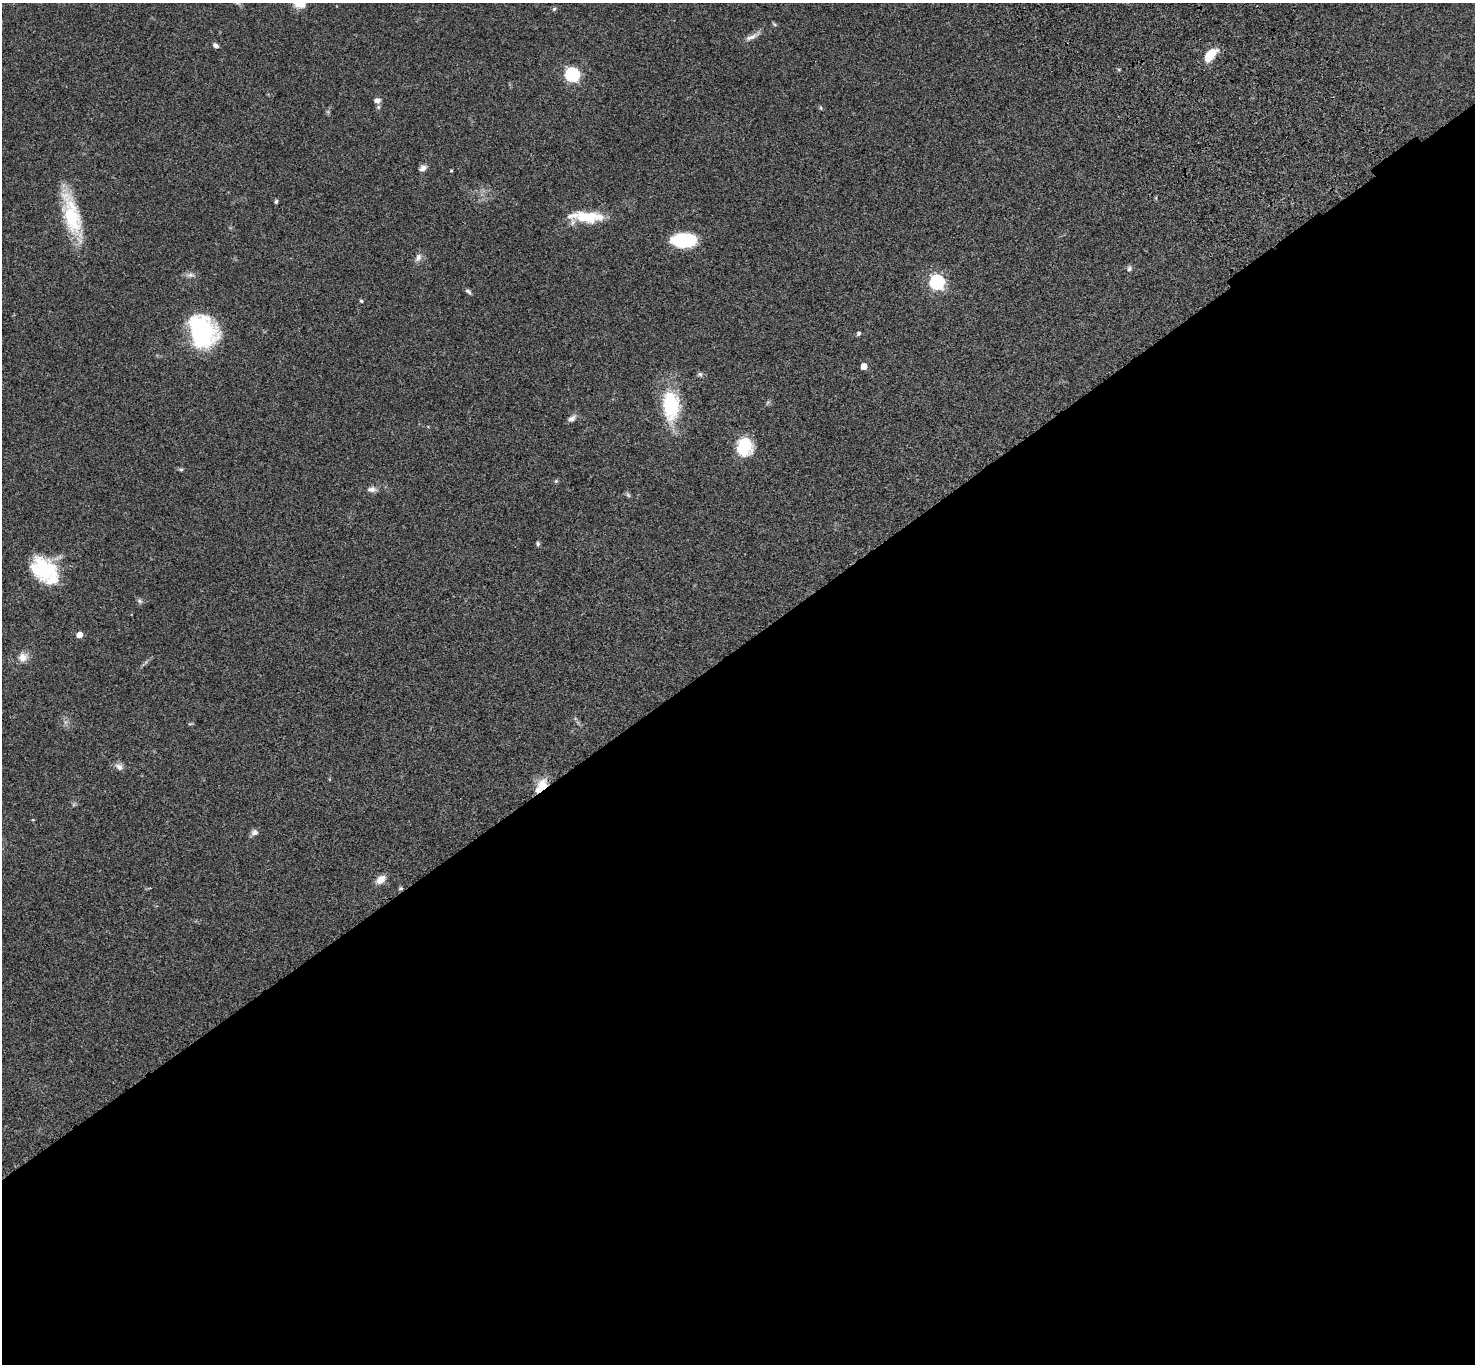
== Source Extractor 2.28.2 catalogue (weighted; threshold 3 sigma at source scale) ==
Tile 15 of 4 x 4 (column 3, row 4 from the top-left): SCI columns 3051-4523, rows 383-1744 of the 6099 x 6072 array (HDU 1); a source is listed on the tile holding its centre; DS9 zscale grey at full resolution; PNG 1477 x 1366 px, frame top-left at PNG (2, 3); no overlay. Shown black and unused: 53% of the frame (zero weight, under 3 of 4 exposures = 6% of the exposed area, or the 3 px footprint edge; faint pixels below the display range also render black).
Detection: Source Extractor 2.28.2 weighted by HDU 2 'WHT'; one run over the whole footprint, this tile lists its part. Background 0.0459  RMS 0.0051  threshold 0.0231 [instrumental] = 3 sigma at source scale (4.5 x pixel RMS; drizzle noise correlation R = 1.50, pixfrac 1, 0.05/0.05 arcsec/px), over >= 5 px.
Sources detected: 45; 1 inside a brighter object's white glare — not listed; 2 inside a brighter listed object's ellipse — not listed separately; the other 42 listed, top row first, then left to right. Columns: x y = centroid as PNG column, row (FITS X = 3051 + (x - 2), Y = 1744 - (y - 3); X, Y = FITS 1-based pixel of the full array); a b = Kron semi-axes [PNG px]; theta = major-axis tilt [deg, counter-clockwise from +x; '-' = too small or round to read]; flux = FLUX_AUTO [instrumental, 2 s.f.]
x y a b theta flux
299 3 17 12 -31 6.7
554 9 6 5 - 0.74
752 36 23 6 27 3.1
215 45 6 5 - 1.6
1210 55 16 8 50 12
572 75 6 6 - 95
377 100 9 7 5 2.1
821 108 5 5 - 0.64
423 168 10 7 36 2.2
451 171 4 3 - 0.48
276 201 5 4 - 0.83
72 215 52 17 -74 31
587 217 28 13 -4 19
684 240 23 13 2 29
418 257 13 8 65 2.4
1129 268 8 6 82 1.2
190 275 11 7 10 1.9
937 282 6 6 - 110
468 291 9 5 -43 1.2
361 301 4 4 - 0.66
203 331 33 26 -63 53
858 333 5 5 - 0.95
864 366 5 5 - 5.9
700 374 7 6 - 1.1
671 406 40 22 -88 29
572 418 11 7 40 2.3
745 447 19 17 87 17
181 469 5 5 - 0.72
556 481 6 5 - 0.66
372 489 12 7 1 2.3
628 495 9 4 -54 0.87
538 544 6 5 - 0.94
43 568 34 22 -63 28
139 601 8 5 -40 1.2
79 635 5 4 - 5.9
23 657 13 11 33 4.2
119 767 11 8 -38 2.4
329 779 5 3 - 0.39
543 786 19 13 -83 10
254 832 9 8 - 1.9
381 880 13 8 38 4.3
401 888 6 5 - 0.78
Overlapping masked pixels (flux is a lower limit): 2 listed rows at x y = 543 786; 401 888
Isophote crosses this tile's border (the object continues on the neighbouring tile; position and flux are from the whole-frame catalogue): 1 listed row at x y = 299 3